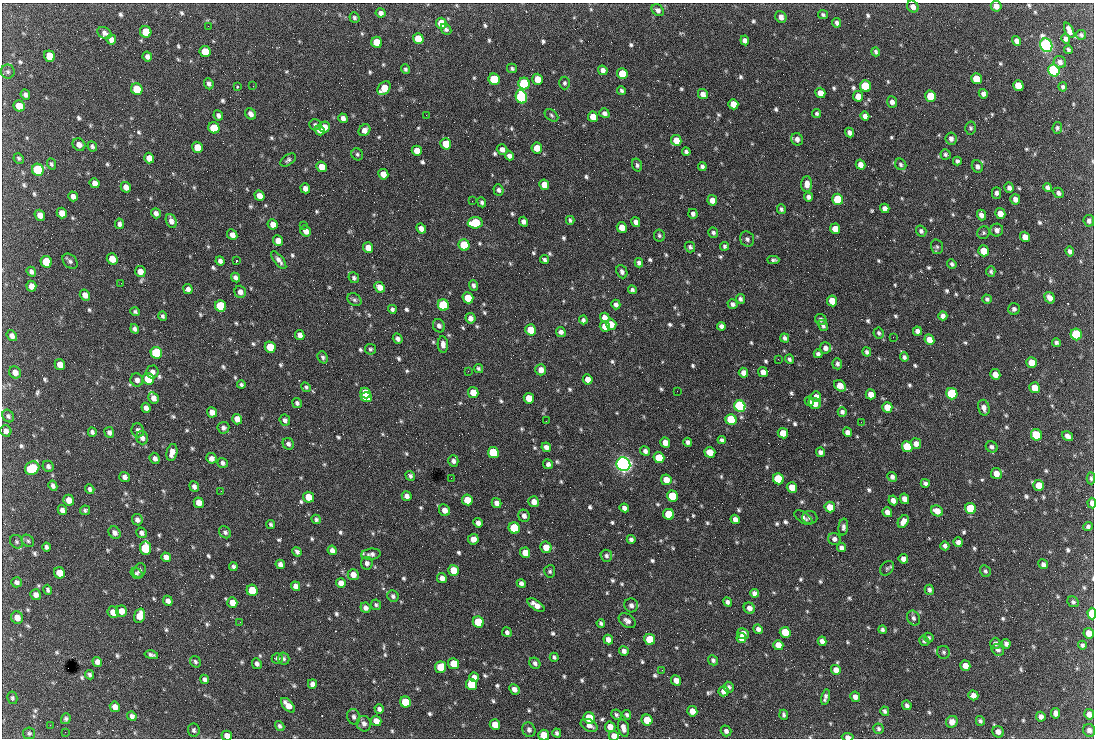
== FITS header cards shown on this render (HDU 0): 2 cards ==
NAXIS1  =                 1092 /fastest changing axis
NAXIS2  =                  736 /next to fastest changing axis

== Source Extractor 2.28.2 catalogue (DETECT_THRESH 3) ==
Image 1092 x 736 px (HDU 0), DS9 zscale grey, 1 PNG px = 1 image px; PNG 1096 x 740 px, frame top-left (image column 1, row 736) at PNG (2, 3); each listed source drawn as its Kron ellipse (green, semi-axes under 4 px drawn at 4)
Background 1630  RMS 38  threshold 113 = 3 sigma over >= 5 px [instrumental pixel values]
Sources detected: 830; of the 830, the 500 brightest by FLUX_AUTO listed and drawn (330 fainter detections omitted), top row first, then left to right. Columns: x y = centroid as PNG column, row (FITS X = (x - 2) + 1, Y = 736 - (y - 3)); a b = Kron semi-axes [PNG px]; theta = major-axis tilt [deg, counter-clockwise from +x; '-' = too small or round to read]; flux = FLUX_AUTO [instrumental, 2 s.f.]
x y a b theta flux
996 6 5 5 - 1.8e+04
913 7 6 5 - 1.3e+04
658 10 7 5 -42 8.7e+03
381 13 5 4 - 8.9e+03
823 15 5 4 - 5.1e+03
781 17 6 5 - 1.4e+04
354 18 5 4 - 5.1e+03
441 23 6 5 - 8.0e+04
837 23 5 4 - 7.1e+03
208 26 2 2 - 4.7e+03
446 29 6 4 -48 6.9e+03
1069 30 8 4 -65 1.6e+04
146 32 6 5 - 7.4e+04
104 33 7 5 -29 1.0e+04
1081 35 5 4 - 5.0e+03
418 38 5 5 - 5.2e+04
111 39 5 5 - 1.1e+04
1066 39 5 4 - 8.7e+03
745 40 5 4 - 1.1e+04
1017 41 5 4 - 1.2e+04
377 42 5 5 - 5.6e+04
1046 45 7 6 - 1.2e+06
1068 50 4 3 - 5.0e+03
205 51 6 5 - 4.7e+04
876 52 5 4 - 5.4e+03
50 56 6 5 - 7.4e+04
147 57 5 4 - 1.0e+04
1060 62 6 5 - 1.1e+04
512 68 5 4 - 5.1e+03
406 69 5 4 - 5.0e+03
603 70 5 4 - 9.8e+03
8 71 7 7 - 6.2e+03
1054 71 6 5 - 8.0e+05
622 74 6 5 - 5.9e+04
494 79 6 5 - 1.6e+05
538 79 6 5 - 3.8e+04
976 79 5 5 - 5.6e+04
524 83 6 5 - 2.7e+05
564 83 6 5 - 5.6e+03
209 84 6 4 -67 7.6e+03
253 86 2 2 - 1.9e+04
865 86 6 5 - 2.0e+05
1018 86 5 5 - 5.8e+04
237 87 3 3 - 7.8e+03
1063 87 4 4 - 6.0e+03
384 88 8 5 51 5.0e+04
137 89 6 5 - 7.8e+04
621 90 5 4 - 5.4e+03
820 93 5 5 - 2.1e+04
703 94 5 4 - 1.6e+04
983 94 5 4 - 9.8e+03
25 95 5 4 - 7.2e+03
858 96 5 5 - 2.6e+04
931 96 6 5 - 9.2e+04
521 97 6 5 - 5.8e+05
892 102 5 5 - 1.1e+04
733 104 5 5 - 3.2e+04
19 106 6 5 - 3.8e+04
604 113 5 4 - 8.7e+03
817 113 5 4 - 4.8e+03
251 114 6 5 - 1.1e+04
218 115 5 4 - 7.8e+03
426 115 2 2 - 6.1e+03
551 115 7 5 -41 5.3e+03
865 116 4 4 - 1.0e+04
593 117 5 5 - 4.2e+04
343 118 5 4 - 1.2e+04
315 125 6 5 - 5.1e+03
325 127 5 5 - 2.0e+04
214 128 6 5 - 6.3e+04
971 128 6 5 - 4.8e+03
1057 128 6 4 82 5.0e+03
319 130 5 4 - 1.3e+04
364 130 6 5 - 1.4e+04
849 133 5 4 - 9.3e+03
797 139 6 5 - 1.1e+04
951 139 6 5 - 9.5e+03
676 140 5 5 - 3.1e+04
446 144 6 5 - 5.2e+04
79 145 7 6 - 1.6e+04
92 146 5 4 - 5.7e+03
197 147 5 5 - 3.9e+04
537 148 5 5 - 3.5e+04
502 150 5 5 - 1.2e+04
417 151 5 5 - 2.6e+04
686 152 4 4 - 6.1e+03
357 154 6 5 - 5.0e+03
945 154 5 5 - 4.9e+03
509 156 5 4 - 1.1e+04
19 158 5 5 - 5.0e+03
149 158 5 5 - 2.1e+04
288 160 9 5 34 6.1e+03
957 161 4 4 - 6.0e+03
51 164 6 4 -69 4.9e+03
901 164 6 5 - 5.6e+03
637 165 6 5 - 5.6e+03
860 165 5 4 - 1.6e+04
977 166 6 5 - 9.4e+03
322 167 5 5 - 2.7e+04
702 167 4 4 - 7.2e+03
38 170 6 5 - 2.6e+05
383 174 5 5 - 2.3e+04
95 183 5 4 - 1.6e+04
807 184 7 5 88 1.7e+04
544 185 5 5 - 2.9e+04
126 187 5 5 - 1.7e+04
305 188 5 4 - 1.3e+04
1009 188 5 4 - 9.6e+03
1048 188 5 4 - 7.6e+03
498 190 6 5 - 6.7e+03
996 193 5 4 - 7.4e+03
1059 193 5 5 - 7.4e+03
73 196 5 4 - 1.1e+04
260 196 5 4 - 2.1e+04
809 197 5 4 - 8.3e+03
838 199 5 5 - 1.5e+05
1015 199 5 5 - 1.3e+04
712 200 5 5 - 1.8e+04
472 201 2 2 - 5.6e+03
482 202 5 4 - 5.9e+03
885 208 5 4 - 1.3e+04
781 209 5 4 - 5.5e+03
62 213 5 5 - 2.0e+04
156 213 5 4 - 1.0e+04
1000 213 5 5 - 2.5e+04
693 214 5 4 - 7.7e+03
40 215 6 5 - 2.0e+04
981 215 5 4 - 1.2e+04
570 220 4 3 - 4.8e+03
171 221 7 5 -66 1.3e+04
1089 221 6 5 - 7.6e+03
523 222 5 4 - 1.0e+04
636 222 5 4 - 1.0e+04
475 223 7 5 3 1.6e+05
120 224 5 4 - 7.8e+03
273 224 5 5 - 1.8e+04
304 225 2 2 - 5.9e+03
622 227 5 5 - 3.3e+04
421 228 5 4 - 1.3e+04
835 229 5 5 - 3.2e+04
997 230 6 6 - 1.0e+04
306 231 5 5 - 1.7e+04
921 231 5 5 - 6.5e+03
713 233 5 5 - 6.1e+03
983 233 6 6 - 5.0e+03
232 235 6 4 -47 1.8e+04
659 235 6 5 - 4.9e+03
1025 237 5 4 - 2.6e+04
747 239 8 7 - 8.5e+03
278 241 5 5 - 2.2e+04
464 245 6 5 - 1.4e+05
724 246 4 4 - 5.1e+03
690 247 5 5 - 5.8e+03
937 247 7 6 - 5.6e+03
368 248 5 5 - 2.5e+04
984 251 5 5 - 5.6e+04
1070 251 5 4 - 8.4e+03
112 259 6 5 - 3.3e+04
544 259 4 3 - 5.9e+03
279 260 10 4 -52 1.1e+04
773 260 6 4 1 6.0e+03
70 261 8 6 -44 7.2e+03
220 261 5 4 - 9.3e+03
236 261 3 2 - 1.2e+05
46 262 6 5 - 9.9e+04
639 263 4 4 - 7.9e+03
952 264 5 4 - 5.8e+03
140 271 5 5 - 1.9e+04
991 271 5 4 - 5.2e+03
31 272 5 4 - 8.6e+03
622 272 7 5 -67 8.2e+03
236 278 5 4 - 9.2e+03
354 278 6 5 - 5.8e+03
121 283 2 2 - 9.1e+03
473 285 5 4 - 7.0e+03
31 286 5 5 - 1.7e+04
380 287 6 4 -46 2.1e+04
188 289 5 4 - 9.9e+03
632 290 4 4 - 5.9e+03
240 292 6 5 - 1.3e+04
85 295 6 5 - 1.7e+04
468 298 5 5 - 5.6e+04
1050 298 6 4 -57 1.6e+04
740 299 5 4 - 6.4e+03
987 299 5 4 - 5.2e+03
354 300 8 5 -33 6.6e+03
832 301 5 5 - 4.1e+04
616 304 5 4 - 8.6e+03
732 304 5 4 - 7.8e+03
443 305 6 5 - 2.5e+05
221 306 6 5 - 2.1e+05
392 309 4 4 - 5.7e+03
1014 309 6 5 - 7.6e+03
135 312 5 4 - 4.9e+03
163 316 5 4 - 5.4e+03
943 316 4 4 - 1.0e+04
470 318 5 5 - 1.2e+04
605 318 5 4 - 1.6e+04
821 319 6 5 - 5.9e+03
583 320 4 4 - 5.9e+03
611 324 5 5 - 2.7e+04
823 325 6 4 -58 6.8e+03
439 326 7 5 -63 8.4e+03
605 326 5 5 - 2.6e+04
721 326 4 4 - 9.5e+03
135 329 5 4 - 7.9e+03
531 330 5 5 - 8.3e+04
917 331 4 4 - 1.1e+04
561 332 5 4 - 9.2e+03
879 333 5 5 - 5.4e+03
1076 334 6 5 - 2.5e+05
300 335 5 4 - 1.2e+04
12 336 6 4 -53 1.2e+04
893 337 2 2 - 1.5e+04
785 338 5 4 - 6.5e+03
398 339 5 4 - 9.0e+03
929 339 5 4 - 2.6e+04
1056 343 4 4 - 5.8e+03
443 344 8 5 -86 1.3e+04
270 347 6 5 - 8.8e+04
825 348 5 5 - 1.1e+04
370 349 5 5 - 4.8e+03
867 352 4 4 - 6.3e+03
156 353 6 5 - 3.1e+05
818 354 4 4 - 7.4e+03
323 357 6 5 - 5.5e+03
904 357 4 4 - 6.7e+03
778 359 2 2 - 8.6e+03
789 359 4 3 - 5.6e+03
1031 362 5 5 - 3.4e+04
837 364 5 5 - 6.6e+03
60 365 6 5 - 2.6e+04
478 369 5 4 - 4.9e+03
541 370 5 5 - 1.7e+04
468 371 3 2 - 6.0e+03
15 372 6 5 - 1.4e+04
152 372 6 6 - 9.3e+03
763 372 5 4 - 1.6e+04
743 373 5 4 - 1.6e+04
995 374 5 5 - 2.4e+04
148 379 6 5 - 1.1e+05
588 379 5 5 - 1.9e+04
137 380 6 6 - 1.1e+04
241 385 4 4 - 5.4e+03
840 386 6 5 - 3.5e+04
306 387 5 4 - 4.9e+03
1035 388 5 5 - 3.6e+04
677 391 2 2 - 5.7e+03
473 392 5 5 - 3.8e+04
365 393 5 5 - 7.6e+04
871 394 5 5 - 2.4e+04
952 394 6 5 - 2.7e+05
816 396 5 5 - 1.4e+04
366 397 6 5 - 7.5e+04
153 398 6 5 - 1.4e+04
529 398 5 5 - 4.5e+04
809 401 5 4 - 5.8e+03
297 403 5 4 - 6.7e+03
815 403 6 5 - 2.8e+04
740 406 6 5 - 6.8e+05
887 407 5 5 - 3.3e+04
146 408 5 4 - 1.0e+04
984 408 8 5 -76 1.2e+04
212 412 5 5 - 1.7e+04
842 412 5 4 - 7.7e+03
8 416 7 5 -52 6.0e+03
237 419 5 5 - 2.1e+04
285 420 5 5 - 7.7e+03
731 420 6 5 - 1.6e+05
546 421 2 2 - 6.7e+03
861 422 2 2 - 5.8e+03
223 428 6 6 - 7.7e+03
138 430 7 6 - 1.0e+04
6 431 6 5 - 1.0e+04
92 432 4 4 - 6.3e+03
109 432 5 5 - 8.1e+03
847 432 5 4 - 1.1e+04
783 433 5 5 - 3.7e+04
1036 435 6 5 - 9.8e+04
1067 436 6 4 -34 1.1e+04
142 438 7 5 -72 9.6e+03
722 440 4 4 - 6.0e+03
665 442 5 5 - 2.3e+04
688 442 4 4 - 7.5e+03
288 444 6 5 - 7.9e+03
916 444 5 5 - 1.3e+04
546 447 5 4 - 1.1e+04
907 447 5 5 - 9.5e+04
992 447 6 5 - 7.8e+03
645 451 5 4 - 8.9e+03
172 452 9 5 76 1.8e+04
493 452 5 5 - 1.3e+05
710 452 5 5 - 3.4e+04
820 452 4 4 - 9.9e+03
155 458 6 5 - 1.0e+04
211 458 5 5 - 1.2e+04
659 458 5 5 - 1.1e+05
453 461 5 5 - 7.8e+03
222 463 5 4 - 7.3e+03
548 464 5 4 - 8.5e+03
623 464 7 6 - 1.6e+06
48 466 6 5 - 7.2e+03
32 468 7 6 - 2.0e+05
996 474 6 5 - 2.2e+04
410 476 5 4 - 5.9e+03
124 477 5 5 - 1.0e+04
892 477 5 4 - 8.5e+03
451 478 2 2 - 5.0e+03
1091 478 6 4 -87 4.8e+03
778 479 5 5 - 1.5e+05
666 480 5 5 - 2.9e+04
925 483 4 4 - 6.3e+03
1039 485 5 5 - 4.3e+04
53 486 5 4 - 7.5e+03
194 486 5 4 - 9.4e+03
792 487 5 5 - 3.6e+04
90 489 5 4 - 7.0e+03
221 491 2 2 - 7.2e+03
407 496 5 4 - 1.1e+04
672 496 5 5 - 1.2e+05
309 497 5 5 - 4.4e+04
904 499 5 4 - 1.6e+04
69 500 5 5 - 2.1e+04
467 500 5 5 - 5.8e+04
893 500 5 4 - 1.3e+04
534 502 5 5 - 2.1e+04
199 503 5 5 - 2.5e+04
497 503 5 4 - 1.3e+04
1092 503 5 3 - 1.2e+04
830 507 5 5 - 3.1e+04
624 508 5 4 - 1.1e+04
971 508 5 5 - 1.5e+05
62 510 5 4 - 1.1e+04
85 510 5 4 - 5.2e+03
444 510 6 5 - 1.9e+04
937 511 6 5 - 2.4e+04
887 512 5 4 - 1.3e+04
669 514 5 5 - 9.3e+04
524 516 6 5 - 1.1e+04
803 518 10 5 -35 8.5e+03
810 518 7 6 - 7.0e+03
316 519 5 4 - 5.0e+03
735 519 5 4 - 1.1e+04
137 520 6 5 - 1.0e+04
903 521 7 5 58 1.7e+04
478 523 5 4 - 1.2e+04
271 524 5 4 - 4.8e+03
843 527 8 5 84 7.1e+03
1088 527 5 4 - 6.0e+03
514 528 6 5 - 1.8e+05
225 532 6 5 - 6.2e+03
115 533 7 5 -51 1.1e+04
141 533 5 5 - 9.0e+03
473 539 5 5 - 1.7e+04
631 539 4 4 - 7.3e+03
834 539 6 6 - 9.3e+03
28 541 7 5 -44 5.2e+03
17 542 7 6 - 5.8e+03
958 542 5 4 - 1.0e+04
945 546 4 4 - 7.2e+03
46 547 4 3 - 6.1e+03
546 547 6 5 - 3.2e+04
145 548 7 5 -82 1.7e+05
842 548 5 4 - 9.3e+03
332 550 5 4 - 1.2e+04
297 552 5 4 - 7.6e+03
525 553 5 5 - 3.2e+04
371 554 10 5 7 9.1e+03
606 556 6 5 - 7.2e+03
166 557 5 4 - 1.4e+04
903 559 5 4 - 1.3e+04
367 563 6 6 - 8.6e+03
280 564 5 4 - 1.2e+04
1043 564 5 4 - 7.4e+03
233 567 4 4 - 6.9e+03
887 568 8 6 49 5.2e+03
139 570 7 6 - 7.8e+03
454 570 6 5 - 4.7e+04
550 571 6 5 - 5.2e+03
985 571 6 5 - 4.8e+03
59 573 6 5 - 4.4e+04
136 574 6 5 - 5.0e+03
353 575 5 5 - 2.1e+04
442 578 5 5 - 1.3e+04
17 582 5 5 - 7.7e+03
341 583 5 5 - 1.6e+04
521 583 4 4 - 8.6e+03
296 586 5 4 - 1.7e+04
48 590 5 4 - 5.2e+03
252 590 6 5 - 8.5e+04
929 590 5 4 - 7.0e+03
754 593 4 4 - 9.1e+03
36 595 5 5 - 1.2e+04
393 596 6 5 - 6.8e+03
168 601 5 4 - 9.9e+03
727 602 5 4 - 7.5e+03
1073 602 6 5 - 5.5e+03
232 603 5 5 - 2.3e+04
376 605 5 5 - 5.0e+03
536 605 10 4 -34 1.7e+04
631 605 7 6 - 1.1e+04
365 608 5 5 - 1.0e+04
749 608 6 5 - 1.4e+04
121 611 5 5 - 2.4e+04
113 612 6 5 - 2.9e+04
1092 613 6 4 -87 9.2e+04
139 616 7 5 71 3.0e+04
17 618 6 5 - 2.2e+04
913 618 8 6 -66 7.4e+03
627 621 9 6 -34 1.0e+04
240 622 2 2 - 5.2e+03
478 622 6 5 - 1.2e+05
601 623 4 4 - 5.3e+03
758 629 5 4 - 9.4e+03
882 630 4 3 - 5.8e+03
507 632 5 4 - 6.8e+03
785 632 5 5 - 6.5e+04
1089 633 5 5 - 2.6e+04
743 634 6 5 - 1.9e+04
929 637 5 4 - 4.8e+03
741 638 5 5 - 2.2e+04
650 639 5 5 - 7.8e+04
608 640 5 4 - 1.4e+04
822 641 5 4 - 1.1e+04
924 641 5 5 - 4.7e+03
995 643 5 5 - 7.3e+03
1006 644 5 4 - 9.0e+03
778 645 5 5 - 2.4e+04
1082 645 4 4 - 5.8e+03
998 650 6 5 - 7.0e+03
624 651 5 5 - 9.3e+03
943 652 6 6 - 5.4e+03
151 655 7 3 -12 6.9e+03
554 657 4 4 - 5.9e+03
277 658 5 5 - 5.9e+03
284 659 6 5 - 5.7e+03
713 660 5 4 - 6.5e+03
97 662 5 4 - 1.4e+04
195 662 6 5 - 5.4e+03
535 663 6 5 - 7.1e+03
257 664 5 4 - 7.9e+03
454 664 5 5 - 5.9e+04
965 666 5 5 - 2.0e+04
440 667 6 5 - 5.5e+04
662 670 2 2 - 6.3e+03
836 670 5 5 - 1.9e+04
90 675 5 4 - 5.8e+03
474 677 5 4 - 1.0e+04
205 679 5 4 - 8.4e+03
676 680 5 4 - 1.9e+04
312 684 5 4 - 1.1e+04
471 685 6 5 - 9.8e+04
729 687 5 5 - 5.9e+03
514 689 5 4 - 1.3e+04
723 691 5 5 - 1.3e+04
973 695 5 4 - 1.3e+04
825 697 8 4 77 8.0e+03
855 697 5 5 - 1.1e+04
12 698 6 5 - 5.0e+03
405 702 6 5 - 8.5e+04
288 705 9 5 -47 2.5e+04
907 705 5 4 - 6.9e+03
115 707 5 5 - 1.6e+04
379 709 5 4 - 7.6e+03
692 711 5 5 - 2.4e+04
885 711 5 4 - 6.2e+03
1056 713 5 4 - 1.1e+04
1089 714 5 5 - 1.6e+04
616 715 5 5 - 5.0e+03
627 715 5 4 - 5.2e+03
784 715 5 3 - 5.4e+03
132 716 5 4 - 9.2e+03
354 717 8 6 -74 7.7e+03
1041 717 5 4 - 1.0e+04
589 718 6 5 - 1.1e+05
66 719 5 4 - 6.5e+03
647 720 5 5 - 5.9e+04
376 721 5 5 - 1.9e+04
980 721 5 4 - 5.4e+03
952 722 6 5 - 1.4e+04
364 724 8 7 - 1.1e+04
50 725 2 2 - 5.0e+03
495 725 5 5 - 3.1e+04
589 725 9 5 -27 1.4e+04
280 726 5 4 - 5.8e+03
610 727 5 5 - 2.1e+04
623 728 9 5 -75 1.5e+04
879 729 5 5 - 6.0e+03
194 730 7 6 - 6.5e+03
529 730 7 6 - 8.1e+03
1089 730 6 6 - 8.8e+03
726 731 5 5 - 7.7e+03
65 732 2 2 - 9.6e+03
998 732 6 5 - 1.3e+04
29 733 6 6 - 5.0e+03
557 733 4 4 - 6.1e+03
544 735 5 5 - 4.4e+04
227 736 5 5 - 1.5e+04
614 736 5 5 - 2.2e+04
848 737 6 3 -7 1.1e+04
At the frame edge (FLAGS 8, measured only in part): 7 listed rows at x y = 996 6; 1092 503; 1092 613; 544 735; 227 736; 614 736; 848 737
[330 fainter detections neither listed nor drawn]